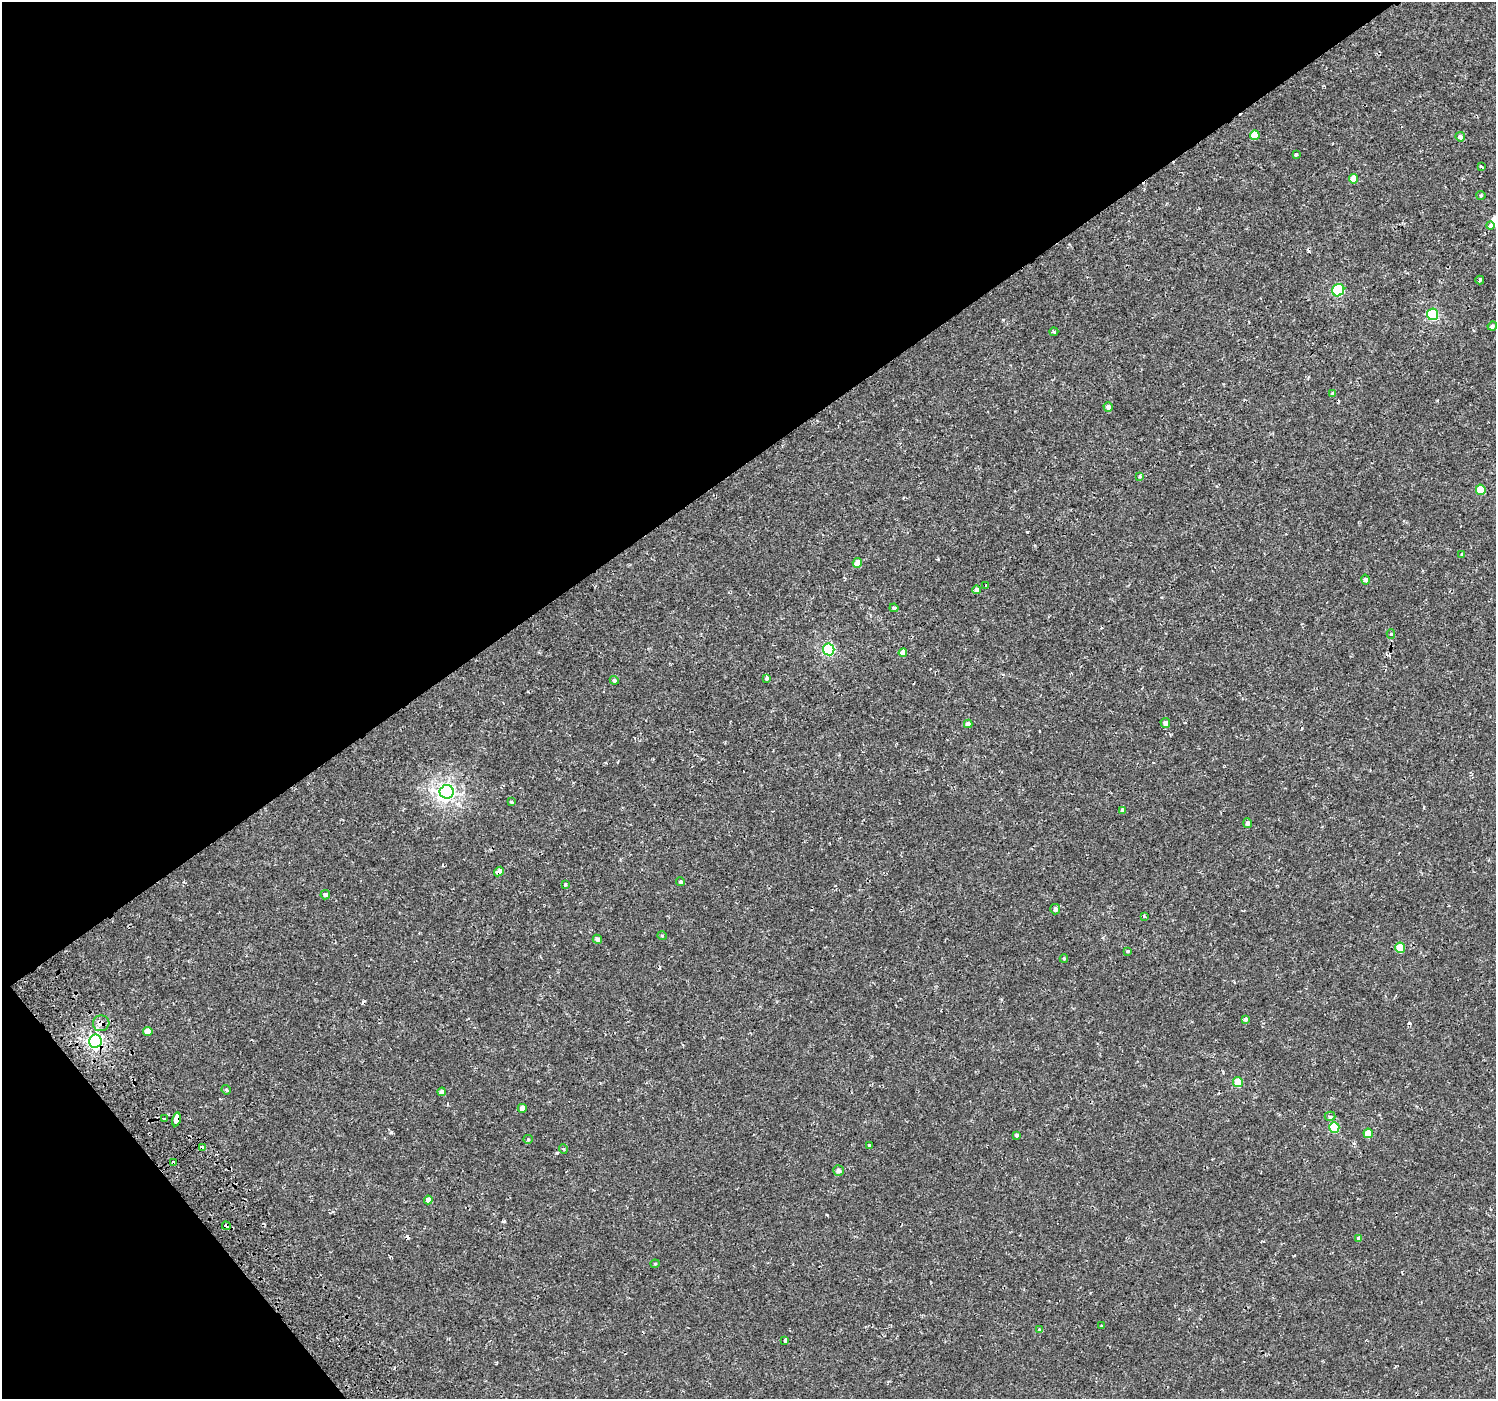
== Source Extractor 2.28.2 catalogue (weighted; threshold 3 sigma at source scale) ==
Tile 5 of 4 x 4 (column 1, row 2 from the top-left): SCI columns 47-1540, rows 2965-4361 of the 6076 x 5992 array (HDU 1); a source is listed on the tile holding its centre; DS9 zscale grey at full resolution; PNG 1498 x 1401 px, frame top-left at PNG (2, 2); each listed source drawn as its Kron ellipse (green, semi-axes under 4 px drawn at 4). Shown black and unused: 37% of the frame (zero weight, under 2 of 3 exposures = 3% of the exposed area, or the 3 px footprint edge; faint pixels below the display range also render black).
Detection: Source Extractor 2.28.2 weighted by HDU 2 'WHT'; one run over the whole footprint, this tile lists its part. Background 3.61e-04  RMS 0.0014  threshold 0.00631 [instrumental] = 3 sigma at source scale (4.5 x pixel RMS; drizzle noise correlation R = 1.50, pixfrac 1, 0.0396/0.0396 arcsec/px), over >= 5 px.
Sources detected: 79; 8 cosmic-ray / hot-pixel residue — neither listed nor drawn; the other 71 listed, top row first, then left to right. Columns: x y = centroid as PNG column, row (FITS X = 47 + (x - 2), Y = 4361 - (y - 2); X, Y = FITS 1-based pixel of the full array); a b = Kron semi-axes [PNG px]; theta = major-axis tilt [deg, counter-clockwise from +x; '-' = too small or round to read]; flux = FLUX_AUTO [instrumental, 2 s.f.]
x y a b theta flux
1255 135 5 5 - 2.4
1460 137 5 4 - 0.49
1296 154 3 3 - 0.34
1481 167 3 3 - 0.36
1354 179 5 4 - 1.8
1481 195 5 4 - 0.16
1490 226 4 3 - 2.2
1480 280 4 3 - 0.24
1338 290 6 5 - 9.5
1433 314 6 5 - 9.1
1492 326 5 4 - 0.32
1054 332 4 4 - 0.18
1333 393 4 4 - 0.2
1108 407 5 4 - 0.52
1140 476 4 3 - 0.17
1481 490 5 5 - 3.4
1462 555 4 3 - 0.88
857 563 5 4 - 1.2
1366 580 5 4 - 0.51
986 585 2 2 - 0.1
977 590 4 4 - 0.52
894 608 4 4 - 0.29
1391 634 5 4 - 0.29
829 649 6 5 - 13
903 653 4 4 - 1.3
767 678 4 4 - 0.6
614 680 4 4 - 0.28
1165 723 5 5 - 0.61
968 724 4 4 - 0.9
447 792 7 6 - 46
511 802 4 4 - 0.23
1123 810 4 4 - 0.63
1248 823 5 4 - 0.43
499 872 5 4 - 0.82
681 882 4 4 - 0.23
565 885 3 3 - 0.34
325 895 5 5 - 0.47
1055 909 5 5 - 0.45
1144 916 3 3 - 0.2
662 936 5 3 - 0.12
597 939 5 4 - 0.34
1400 948 5 5 - 3.9
1127 951 4 3 - 0.15
1064 958 4 3 - 0.18
1245 1019 4 3 - 0.51
101 1023 8 8 - 0.65
148 1031 4 4 - 1.4
95 1041 6 6 - 31
1238 1082 5 5 - 2.9
226 1090 5 4 - 0.24
442 1092 4 4 - 0.71
522 1108 4 4 - 0.83
1330 1116 5 4 - 0.23
164 1119 3 3 - 0.39
176 1119 7 4 78 3.4
1334 1127 5 5 - 6.6
1368 1133 4 4 - 1.8
1017 1135 3 3 - 0.23
528 1139 5 4 - 0.15
870 1145 4 3 - 0.42
202 1147 4 3 - 0.69
563 1149 4 3 - 0.13
174 1163 4 3 - 2.6
838 1171 5 5 - 0.57
428 1200 4 4 - 0.99
226 1226 4 3 - 0.54
1359 1238 4 4 - 0.49
655 1264 4 4 - 0.15
1101 1326 4 2 - 0.11
1039 1330 4 3 - 0.6
785 1340 4 4 - 0.59
Overlapping masked pixels (flux is a lower limit): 7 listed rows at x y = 499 872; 101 1023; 95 1041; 176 1119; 202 1147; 174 1163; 226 1226
Unlisted compact peaks at least as high as the median listed source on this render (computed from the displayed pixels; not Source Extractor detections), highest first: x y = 391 1132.